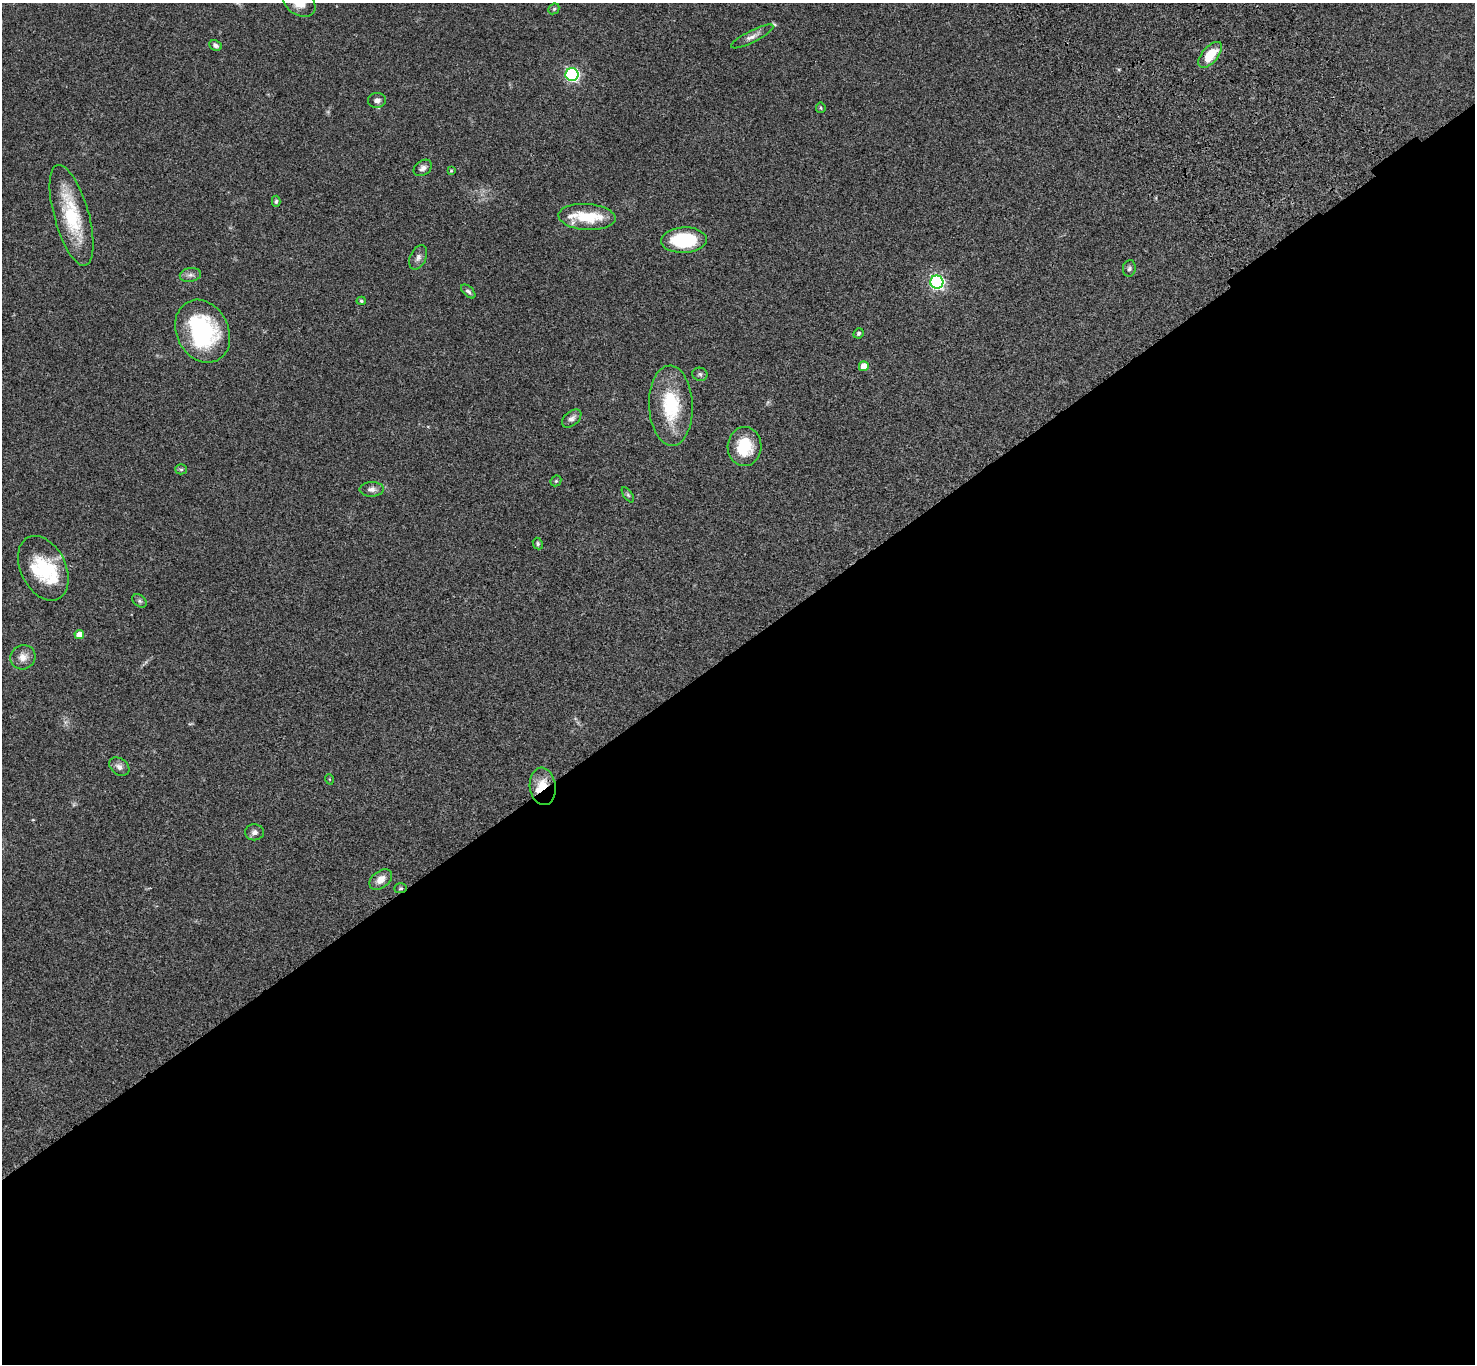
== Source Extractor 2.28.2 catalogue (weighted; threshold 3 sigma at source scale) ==
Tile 15 of 4 x 4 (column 3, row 4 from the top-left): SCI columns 3051-4523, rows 383-1744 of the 6099 x 6072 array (HDU 1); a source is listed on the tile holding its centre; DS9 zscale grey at full resolution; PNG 1477 x 1366 px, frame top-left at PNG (2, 3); each listed source drawn as its Kron ellipse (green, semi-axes under 4 px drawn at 4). Shown black and unused: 53% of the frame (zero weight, under 3 of 4 exposures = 6% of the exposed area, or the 3 px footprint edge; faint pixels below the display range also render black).
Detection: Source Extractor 2.28.2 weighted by HDU 2 'WHT'; one run over the whole footprint, this tile lists its part. Background 0.0459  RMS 0.0051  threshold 0.0231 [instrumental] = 3 sigma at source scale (4.5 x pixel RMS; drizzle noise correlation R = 1.50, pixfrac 1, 0.05/0.05 arcsec/px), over >= 5 px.
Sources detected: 45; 1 inside a brighter object's white glare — neither listed nor drawn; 2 inside a brighter listed object's ellipse — not listed separately; the other 42 listed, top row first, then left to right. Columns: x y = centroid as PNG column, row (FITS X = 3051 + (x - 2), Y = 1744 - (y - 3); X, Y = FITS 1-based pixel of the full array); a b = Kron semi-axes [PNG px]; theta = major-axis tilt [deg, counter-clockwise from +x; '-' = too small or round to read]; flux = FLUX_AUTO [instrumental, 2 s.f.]
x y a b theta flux
299 3 17 12 -31 6.7
554 9 6 5 - 0.74
752 36 23 6 27 3.1
215 45 6 5 - 1.6
1210 55 16 8 50 12
572 75 6 6 - 95
377 100 9 7 5 2.1
821 108 5 5 - 0.64
423 168 10 7 36 2.2
451 171 4 3 - 0.48
276 201 5 4 - 0.83
72 215 52 17 -74 31
587 217 28 13 -4 19
684 240 23 13 2 29
418 257 13 8 65 2.4
1129 268 8 6 82 1.2
190 275 11 7 10 1.9
937 282 6 6 - 110
468 291 9 5 -43 1.2
361 301 4 4 - 0.66
203 331 33 26 -63 53
858 333 5 5 - 0.95
864 366 5 5 - 5.9
700 374 7 6 - 1.1
671 406 40 22 -88 29
572 418 11 7 40 2.3
745 447 19 17 87 17
181 469 5 5 - 0.72
556 481 6 5 - 0.66
372 489 12 7 1 2.3
628 495 9 4 -54 0.87
538 544 6 5 - 0.94
43 568 34 22 -63 28
139 601 8 5 -40 1.2
79 635 5 4 - 5.9
23 657 13 11 33 4.2
119 767 11 8 -38 2.4
329 779 5 3 - 0.39
543 786 19 13 -83 10
254 832 9 8 - 1.9
381 880 13 8 38 4.3
401 888 6 5 - 0.78
Overlapping masked pixels (flux is a lower limit): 2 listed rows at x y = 543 786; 401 888
Isophote crosses this tile's border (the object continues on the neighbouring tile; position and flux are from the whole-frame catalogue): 1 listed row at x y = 299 3